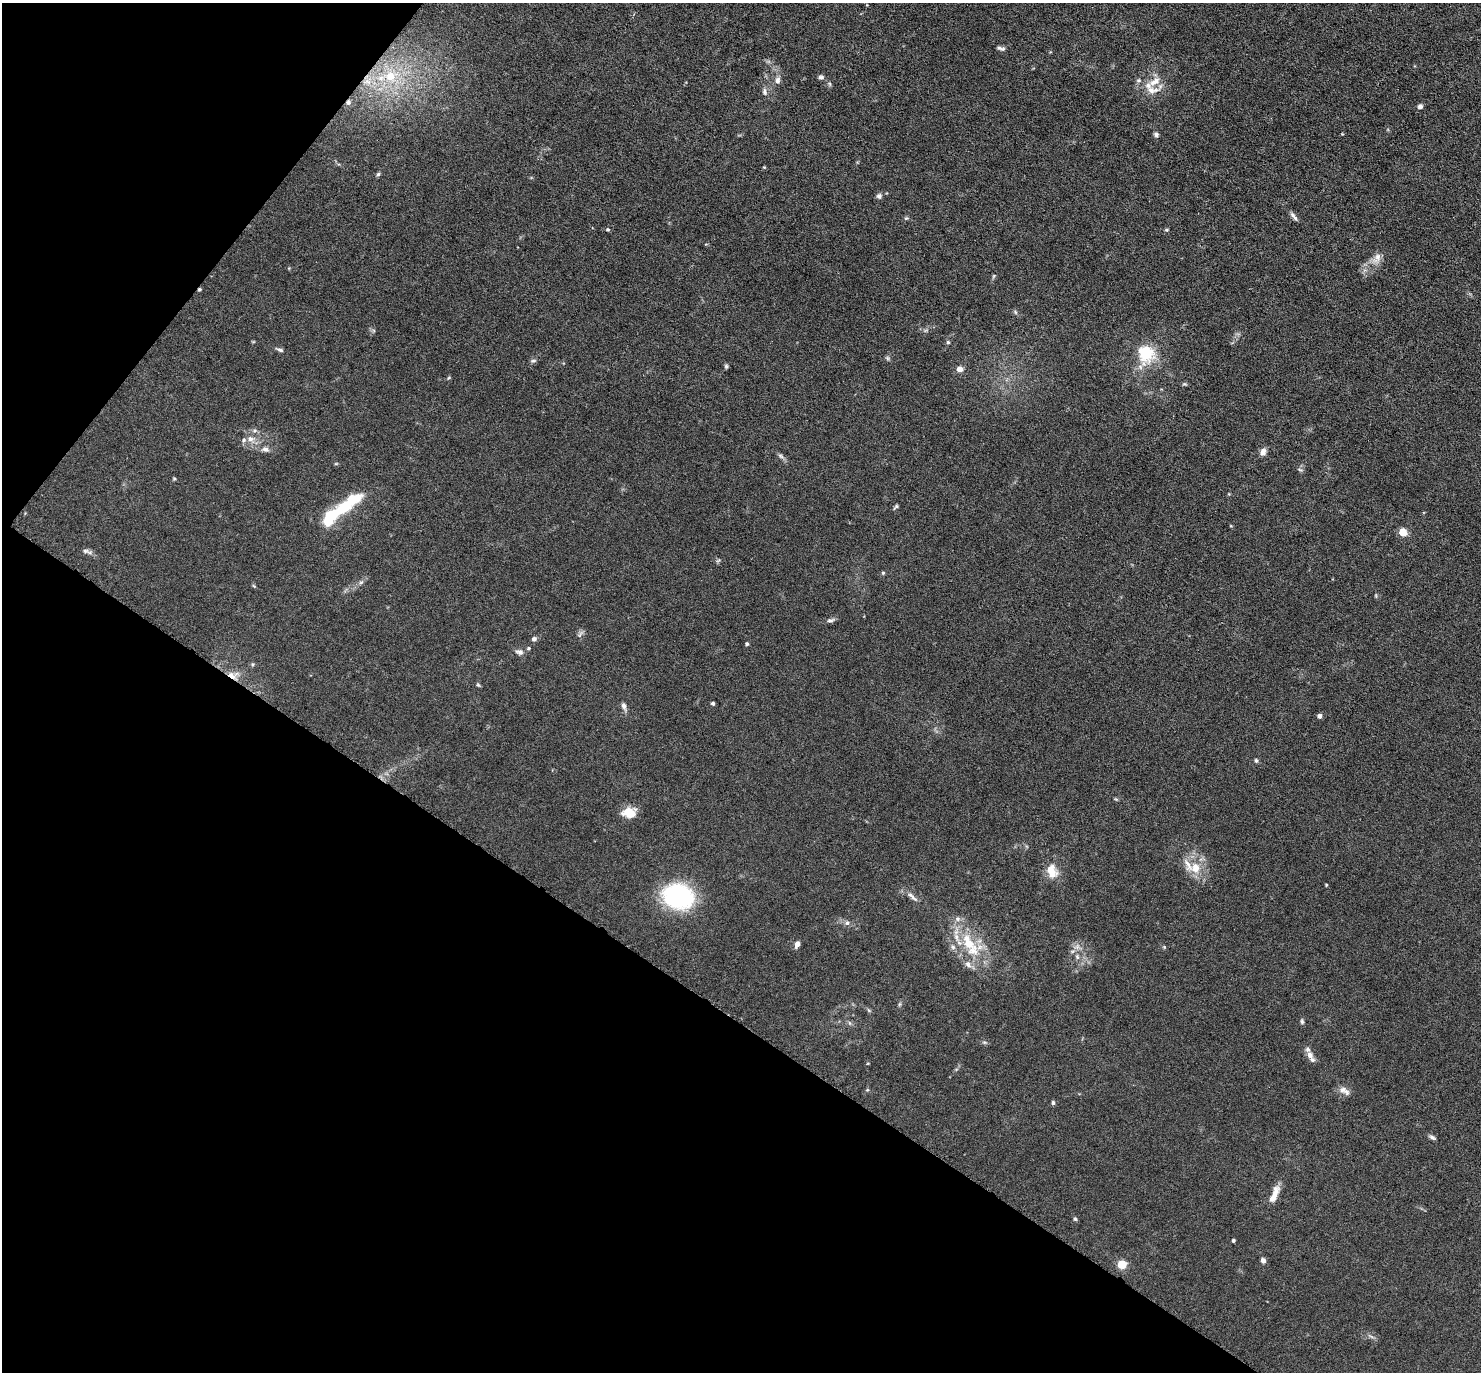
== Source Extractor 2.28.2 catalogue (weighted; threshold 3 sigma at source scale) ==
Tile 9 of 4 x 4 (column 1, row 3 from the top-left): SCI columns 44-1522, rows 1817-3186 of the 6087 x 6078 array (HDU 1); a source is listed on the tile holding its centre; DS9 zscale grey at full resolution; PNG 1483 x 1374 px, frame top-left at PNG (2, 3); no overlay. Shown black and unused: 32% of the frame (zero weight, under 3 of 6 exposures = <1% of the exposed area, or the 3 px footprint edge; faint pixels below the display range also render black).
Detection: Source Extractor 2.28.2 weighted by HDU 2 'WHT'; one run over the whole footprint, this tile lists its part. Background 0.0333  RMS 0.0038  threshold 0.0155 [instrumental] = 3 sigma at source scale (4.09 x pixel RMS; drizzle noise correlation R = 1.36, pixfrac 0.8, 0.05/0.05 arcsec/px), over >= 5 px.
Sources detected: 92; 1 inside a brighter object's white glare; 1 cosmic-ray / hot-pixel residue — not listed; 8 inside a brighter listed object's ellipse — not listed separately; the other 82 listed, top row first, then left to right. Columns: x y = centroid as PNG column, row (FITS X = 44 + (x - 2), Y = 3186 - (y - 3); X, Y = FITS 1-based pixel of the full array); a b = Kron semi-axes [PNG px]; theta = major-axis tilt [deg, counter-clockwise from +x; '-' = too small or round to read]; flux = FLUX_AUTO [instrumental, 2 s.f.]
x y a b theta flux
999 48 9 5 -21 0.91
390 76 15 13 4 8.8
821 77 7 5 -9 0.83
777 80 9 7 69 1.4
1138 80 7 5 1 0.73
367 82 13 7 -5 3.1
1154 82 22 9 32 4.6
830 84 6 4 -71 0.48
764 92 11 6 -84 1.2
348 102 8 6 75 1
1420 106 6 5 - 1
1156 134 6 5 - 0.84
764 167 4 3 - 0.28
378 174 6 5 - 0.54
879 196 7 7 - 1
1294 216 14 4 -51 1.2
906 218 5 5 - 0.49
608 229 5 4 - 0.46
1166 230 6 3 19 0.34
1377 258 17 9 52 3.1
993 276 6 4 70 0.45
1015 312 6 4 -71 0.5
948 342 5 4 - 0.57
280 350 9 4 -17 0.8
1146 353 6 6 - 55
887 358 6 5 - 0.59
533 361 6 4 0 0.63
726 366 6 5 - 0.56
960 369 5 5 - 3.7
449 378 5 4 - 0.38
1185 384 6 4 -10 0.48
250 439 10 8 -19 2.2
265 449 10 6 -12 1.5
1263 452 9 7 78 1.6
781 456 9 4 -36 0.89
1300 470 6 4 -19 0.53
174 479 5 4 - 0.38
357 497 25 11 19 7
896 507 9 4 49 0.56
332 515 24 12 50 14
1403 532 6 5 - 6.3
85 551 10 6 -14 1.1
883 573 5 4 - 0.47
361 582 6 4 19 0.63
830 620 11 5 8 0.97
580 635 10 4 61 0.8
534 639 6 5 - 1
747 644 4 4 - 0.6
519 652 11 7 -4 1.4
253 664 6 5 - 0.53
232 675 11 6 -36 2.4
478 685 6 4 -42 0.47
713 703 4 3 - 0.66
624 706 9 6 -75 1.4
1320 716 5 5 - 1.3
1256 761 6 4 -87 0.61
1116 799 5 4 - 0.41
629 813 16 11 -2 5.7
1195 868 13 13 - 5.7
1052 871 17 12 -71 5.4
1326 885 3 3 - 0.35
678 896 27 21 -15 45
912 897 20 5 -42 1.8
847 923 6 6 - 0.9
968 942 27 15 -61 13
797 944 7 5 67 1.6
953 947 6 6 - 0.95
1077 957 8 5 -69 0.95
968 965 10 6 -44 1.6
869 1010 7 4 -45 0.49
1302 1021 7 5 -89 0.66
984 1042 6 4 -18 0.53
1310 1055 10 8 -70 1.8
867 1090 5 4 - 0.38
1344 1091 16 8 -29 2.1
1053 1103 5 4 - 0.62
1432 1137 9 5 -28 0.88
1274 1194 25 8 67 3.9
1075 1219 5 5 - 0.49
1233 1241 3 3 - 0.55
1263 1261 5 5 - 1.5
1122 1265 5 5 - 16
Overlapping masked pixels (flux is a lower limit): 2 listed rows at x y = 348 102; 232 675